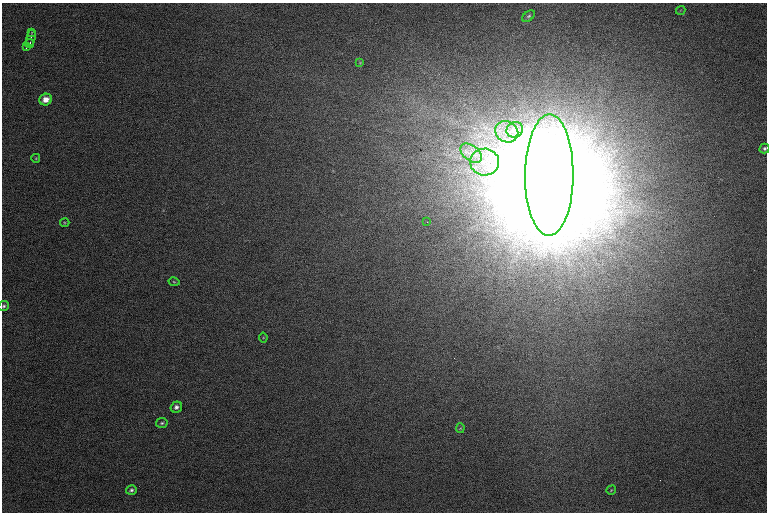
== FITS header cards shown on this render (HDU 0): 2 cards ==
NAXIS1  =                 1530 /
NAXIS2  =                 1020 /

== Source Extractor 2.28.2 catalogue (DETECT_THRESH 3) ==
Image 1530 x 1020 px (HDU 0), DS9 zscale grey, zoomed out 1/2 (1 PNG px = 2 x 2 image px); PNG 769 x 514 px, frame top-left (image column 2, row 1019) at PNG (2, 3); each listed source drawn as its Kron ellipse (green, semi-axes under 4 px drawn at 4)
Background 172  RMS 11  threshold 33.2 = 3 sigma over >= 5 px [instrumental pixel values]
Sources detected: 25; all 25 listed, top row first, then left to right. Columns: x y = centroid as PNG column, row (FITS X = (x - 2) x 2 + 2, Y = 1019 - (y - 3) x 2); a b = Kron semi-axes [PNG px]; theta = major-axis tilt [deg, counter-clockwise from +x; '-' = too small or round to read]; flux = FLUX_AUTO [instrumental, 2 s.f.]
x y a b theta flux
681 10 5 2 - 1.7e+03
529 16 7 4 37 5.3e+03
32 33 3 1 - 1.5e+03
31 38 9 1 79 3.7e+03
30 44 5 1 - 2.5e+03
27 47 4 1 - 2.1e+03
360 63 4 3 - 2.0e+03
46 100 6 5 - 2.5e+04
515 130 8 7 - 2.1e+04
507 132 12 10 -30 3.2e+04
764 149 5 4 - 5.4e+03
471 153 12 7 -39 2.4e+04
36 158 4 4 - 2.4e+03
485 162 14 13 - 5.2e+04
549 175 61 24 89 8.0e+07
427 222 2 1 - 8.0e+02
65 223 5 4 - 2.6e+03
174 282 5 4 - 2.4e+03
4 306 5 5 - 5.6e+03
263 338 5 4 - 2.3e+03
176 407 6 5 - 8.7e+03
162 423 6 5 - 4.7e+03
460 428 5 4 - 2.7e+03
131 490 5 4 - 5.9e+03
611 490 5 3 - 2.6e+03
At the frame edge (FLAGS 8, measured only in part): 2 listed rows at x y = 764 149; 4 306